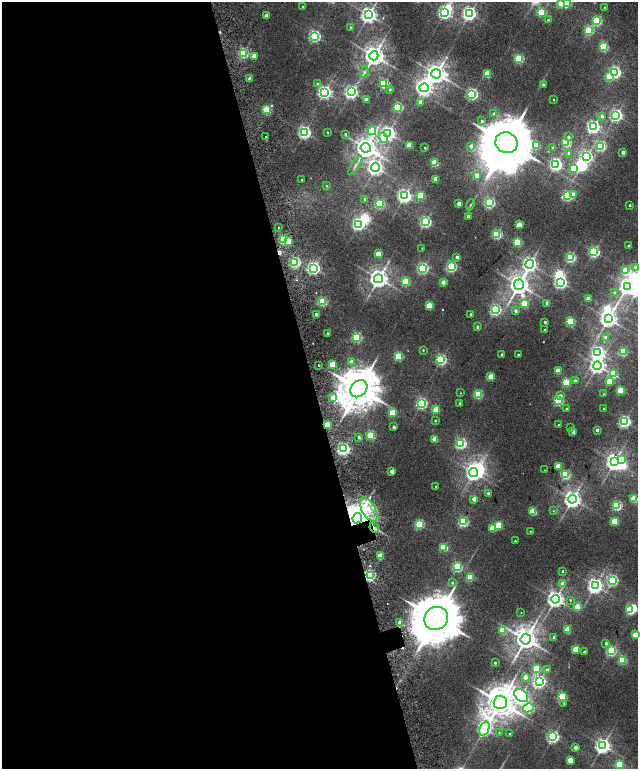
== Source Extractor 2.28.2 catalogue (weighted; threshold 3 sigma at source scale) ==
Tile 9 of 4 x 4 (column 1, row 3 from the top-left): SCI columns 206-1476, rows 1753-3285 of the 5576 x 6577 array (HDU 1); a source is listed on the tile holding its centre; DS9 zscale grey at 2 x 2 block average (1 PNG px = mean of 2 x 2 image px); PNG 640 x 771 px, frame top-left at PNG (2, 2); each listed source drawn as its Kron ellipse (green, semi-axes under 4 px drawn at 4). Shown black and unused: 49% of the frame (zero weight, under 2 of 5 exposures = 10% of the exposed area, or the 3 px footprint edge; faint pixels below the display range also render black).
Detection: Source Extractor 2.28.2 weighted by HDU 2 'WHT'; one run over the whole footprint, this tile lists its part. Background 0.0102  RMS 0.0057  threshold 0.0258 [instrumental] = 3 sigma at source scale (4.5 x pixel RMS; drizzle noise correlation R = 1.50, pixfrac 1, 0.0396/0.0396 arcsec/px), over >= 5 px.
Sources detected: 264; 4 too faint to see at this stretch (2 x 2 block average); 14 inside a brighter object's white glare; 4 cosmic-ray / hot-pixel residue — neither listed nor drawn; the other 242 listed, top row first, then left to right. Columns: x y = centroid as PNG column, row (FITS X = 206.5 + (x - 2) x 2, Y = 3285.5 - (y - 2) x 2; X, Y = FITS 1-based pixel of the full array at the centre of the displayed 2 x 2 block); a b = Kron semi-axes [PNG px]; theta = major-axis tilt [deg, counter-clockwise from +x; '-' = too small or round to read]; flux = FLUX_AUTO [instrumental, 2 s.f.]
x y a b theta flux
567 3 3 3 - 74
560 4 3 3 - 12
303 7 2 2 - 0.9
604 7 2 2 - 0.66
444 13 4 3 - 260
541 13 3 3 - 82
469 14 4 4 - 350
369 15 4 4 - 510
266 16 3 2 - 12
548 20 3 2 - 1.2
597 21 3 3 - 130
351 27 3 2 - 1.5
589 30 3 3 - 100
315 36 3 3 - 220
603 47 3 3 - 91
243 53 3 3 - 140
254 56 3 3 - 17
374 56 4 4 - 1000
519 59 3 3 - 110
364 72 6 4 70 3
615 72 4 3 - 210
436 74 5 4 - 970
487 74 3 3 - 43
609 77 3 3 - 72
250 79 2 2 - 9.5
384 83 3 3 - 130
317 84 4 3 - 2.4
543 85 3 2 - 3.1
424 88 5 4 - 370
390 90 3 2 - 1.8
324 92 4 4 - 320
351 92 4 3 - 320
472 94 3 3 - 210
366 99 2 2 - 6.6
553 100 2 2 - 0.92
420 102 3 3 - 7.3
397 107 3 3 - 110
266 110 3 3 - 77
494 114 3 2 - 6.1
616 115 4 4 - 290
602 116 4 3 - 3.4
482 121 3 3 - 2.4
593 127 4 4 - 280
372 131 4 4 - 55
304 132 4 3 - 270
327 132 2 2 - 0.99
388 133 4 4 - 420
345 134 3 2 - 1.6
266 137 2 2 - 3.6
569 137 4 3 - 2.8
383 138 5 4 - 15
566 142 3 3 - 98
506 143 11 10 - 8500
410 145 3 3 - 23
537 145 3 3 - 34
471 146 3 3 - 4.7
601 146 3 3 - 130
366 148 5 5 - 1000
425 148 2 2 - 1.6
553 148 3 3 - 2.1
623 152 2 2 - 6.5
569 153 3 3 - 3.8
586 157 4 4 - 230
435 163 3 3 - 65
556 164 4 3 - 280
355 166 11 3 57 3.4
375 167 4 4 - 420
573 168 3 3 - 25
477 176 3 3 - 12
436 179 2 2 - 15
302 180 2 2 - 0.56
327 186 3 2 - 1.1
573 195 3 3 - 17
404 196 4 4 - 340
420 196 3 3 - 61
567 196 4 3 - 130
364 199 2 2 - 1.7
489 203 3 3 - 160
379 204 3 3 - 95
459 204 2 2 - 11
470 205 5 2 - 1.2
630 205 2 2 - 1.7
468 216 2 2 - 3.9
425 222 3 3 - 220
358 224 4 3 - 250
519 225 3 3 - 27
278 228 2 2 - 0.88
497 234 3 3 - 120
283 240 3 3 - 110
288 241 3 3 - 24
517 242 3 3 - 76
629 246 2 2 - 3.4
422 248 2 2 - 0.54
594 252 3 3 - 190
378 254 3 3 - 23
457 257 3 2 - 3.2
570 257 3 3 - 130
295 262 3 3 - 150
530 264 4 4 - 390
451 267 3 3 - 170
635 267 3 3 - 4.1
313 268 4 3 - 290
423 268 3 3 - 190
625 271 4 3 - 70
378 279 4 4 - 810
405 282 3 3 - 77
443 282 3 2 - 7.2
560 282 4 3 - 250
519 285 5 5 - 940
627 287 4 4 - 480
615 293 3 3 - 5
588 299 3 2 - 16
322 301 3 3 - 100
547 303 3 2 - 2.8
524 304 3 3 - 45
429 306 3 3 - 39
495 310 3 3 - 200
516 311 3 3 - 3.5
471 314 2 2 - 3.2
316 315 2 2 - 6.5
608 319 4 4 - 640
545 322 2 2 - 1.8
570 322 3 3 - 100
477 327 3 2 - 2.4
544 330 2 2 - 1.6
327 333 2 2 - 2.4
357 337 3 3 - 130
605 337 3 3 - 4.6
423 350 3 2 - 1
598 352 4 4 - 270
623 352 3 3 - 80
502 355 2 2 - 3
518 355 2 2 - 1.6
398 356 3 3 - 83
441 360 3 3 - 180
352 362 3 3 - 8.7
318 365 2 2 - 4
332 365 3 3 - 41
597 365 4 4 - 470
558 371 3 3 - 23
613 374 3 3 - 61
491 377 3 3 - 26
575 381 3 3 - 2.5
566 382 3 3 - 64
609 382 3 3 - 37
359 389 9 7 47 4100
621 390 3 3 - 60
460 393 2 2 - 0.42
478 394 3 3 - 93
604 394 3 2 - 0.62
560 396 4 4 - 3.8
333 397 3 3 - 13
558 401 3 3 - 130
421 403 3 3 - 200
460 403 2 2 - 3.1
603 408 2 2 - 0.73
567 409 3 2 - 1.7
436 410 3 3 - 38
392 413 3 3 - 57
435 421 2 2 - 1.1
625 422 3 3 - 240
327 425 3 3 - 41
559 425 2 2 - 1.1
394 427 2 2 - 3.8
571 428 3 2 - 0.9
597 430 2 2 - 4.5
573 432 2 2 - 6.3
371 435 3 3 - 88
359 437 2 2 - 3.1
435 439 3 3 - 25
461 443 4 3 - 170
343 449 3 3 - 280
622 460 4 3 - 27
614 462 4 4 - 570
558 466 3 3 - 18
544 470 2 2 - 0.49
392 471 2 2 - 11
474 472 4 4 - 450
565 475 3 3 - 110
436 487 2 2 - 0.67
488 493 3 2 - 2.4
474 499 2 2 - 9.9
572 499 4 4 - 590
634 499 3 3 - 40
617 505 3 3 - 100
369 509 13 6 -61 19
533 511 3 3 - 56
553 511 3 3 - 1
357 518 5 4 - 2400
615 521 3 3 - 45
463 522 3 3 - 140
419 524 3 3 - 100
498 526 3 3 - 49
374 528 5 3 - 4.1
493 528 3 3 - 31
530 531 2 2 - 0.71
515 541 2 2 - 1.2
444 547 3 3 - 64
380 556 3 3 - 25
457 567 3 3 - 120
562 571 3 2 - 1.7
370 575 3 3 - 150
470 577 3 3 - 61
612 580 3 3 - 170
452 583 3 3 - 1.6
563 583 3 3 - 7.2
595 586 4 4 - 450
555 599 4 4 - 560
570 600 3 2 - 1
577 607 3 3 - 19
630 610 3 3 - 85
521 613 2 2 - 0.42
436 618 12 11 - 7800
400 623 3 2 - 11
502 630 3 3 - 41
567 630 3 3 - 36
635 635 3 3 - 22
554 637 2 2 - 2.6
526 639 5 5 - 1300
606 643 3 3 - 2.8
576 649 3 3 - 37
611 651 3 3 - 150
584 652 2 2 - 3.9
622 660 3 3 - 77
495 663 2 2 - 1.8
537 669 3 3 - 61
547 670 3 3 - 3.1
525 677 3 3 - 9.8
539 681 4 4 - 290
521 695 7 5 -40 270
562 697 3 3 - 98
500 702 7 6 - 2300
564 703 3 2 - 0.86
528 708 5 4 - 160
484 729 7 4 69 380
499 732 3 3 - 0.9
510 734 2 2 - 1.6
553 737 4 3 - 240
603 746 4 4 - 460
575 747 2 2 - 6.5
570 760 3 3 - 24
619 764 3 3 - 52
Overlapping masked pixels (flux is a lower limit): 4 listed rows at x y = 327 425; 357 518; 374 528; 370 575
Isophote crosses this tile's border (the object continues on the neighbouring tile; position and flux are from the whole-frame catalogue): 3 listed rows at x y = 567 3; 560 4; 635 635